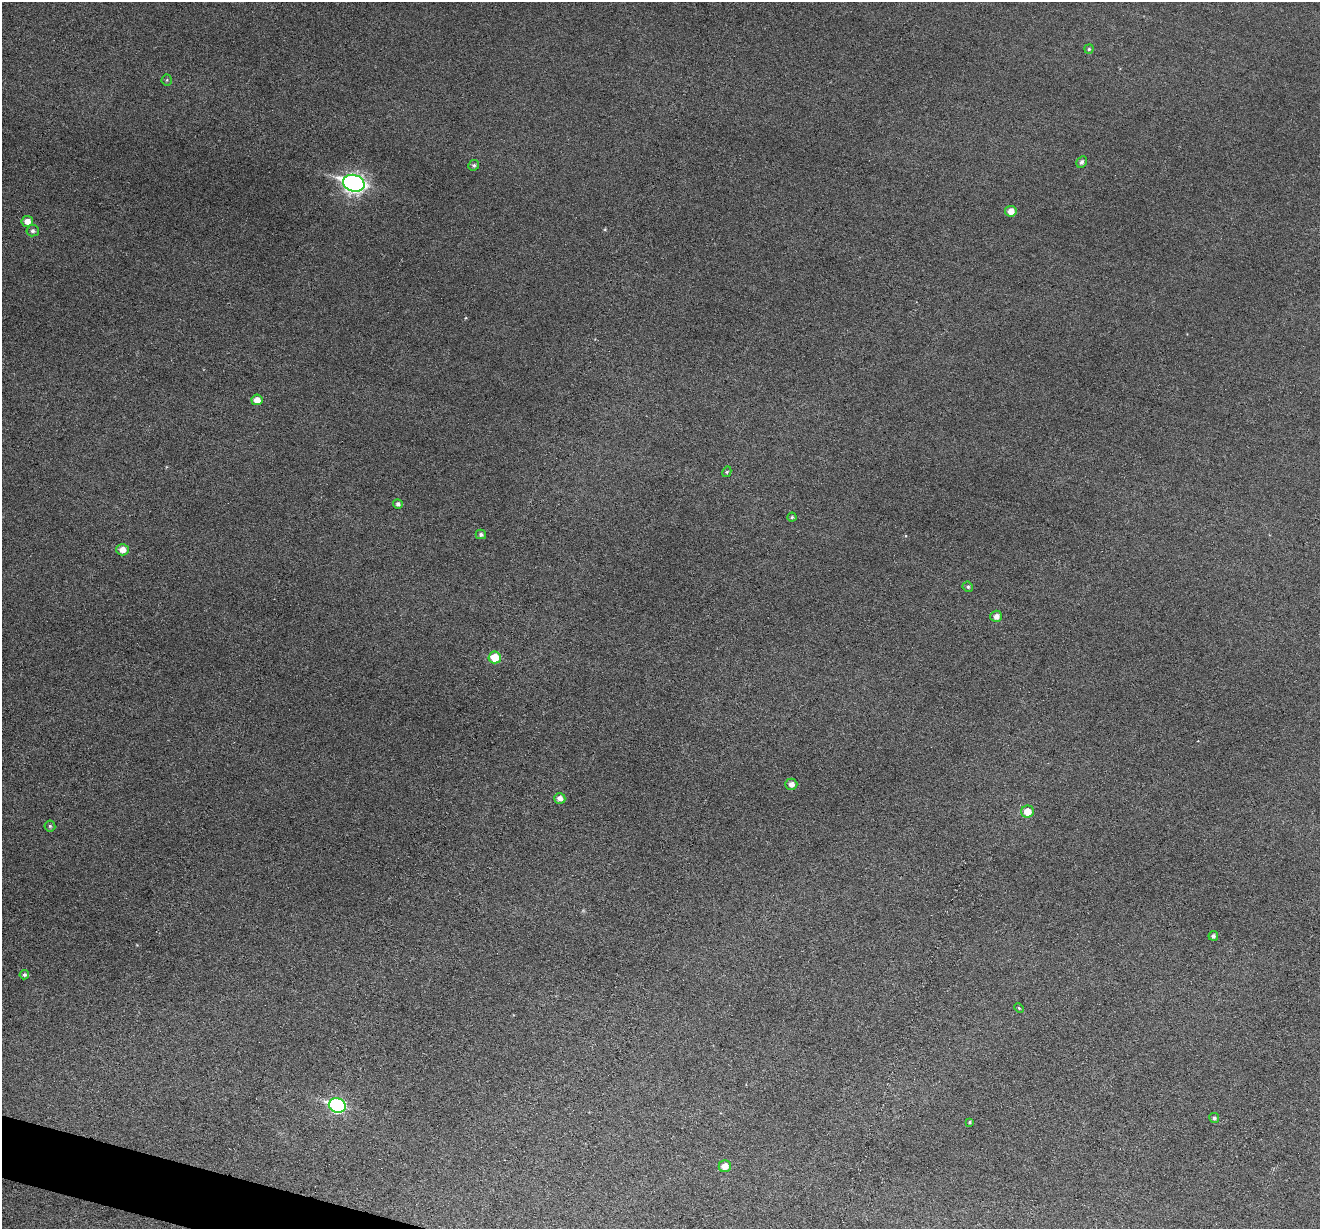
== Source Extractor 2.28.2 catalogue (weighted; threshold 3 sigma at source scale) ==
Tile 7 of 4 x 4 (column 3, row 2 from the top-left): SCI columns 2637-3954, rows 2584-3810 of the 5274 x 5294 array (HDU 1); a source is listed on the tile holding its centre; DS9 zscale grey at full resolution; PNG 1322 x 1231 px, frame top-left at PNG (2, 2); each listed source drawn as its Kron ellipse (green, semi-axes under 4 px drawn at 4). Shown black and unused: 1% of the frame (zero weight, under 3 of 6 exposures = <1% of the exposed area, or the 3 px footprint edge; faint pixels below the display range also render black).
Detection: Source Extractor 2.28.2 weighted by HDU 2 'WHT'; one run over the whole footprint, this tile lists its part. Background 0.0483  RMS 0.0059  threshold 0.0241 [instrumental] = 3 sigma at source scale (4.09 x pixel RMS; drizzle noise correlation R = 1.36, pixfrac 0.8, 0.05/0.05 arcsec/px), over >= 5 px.
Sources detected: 28; all 28 listed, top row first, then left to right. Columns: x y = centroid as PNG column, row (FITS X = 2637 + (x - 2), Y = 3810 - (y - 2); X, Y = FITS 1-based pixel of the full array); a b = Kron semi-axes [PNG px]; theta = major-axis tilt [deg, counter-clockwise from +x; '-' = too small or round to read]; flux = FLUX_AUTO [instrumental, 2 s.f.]
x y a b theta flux
1089 49 4 4 - 0.88
167 80 5 5 - 0.69
1082 162 6 5 - 1.5
474 165 5 5 - 1.2
354 183 11 8 -16 240
1011 211 5 5 - 5.1
27 221 6 5 - 4.3
33 231 6 5 - 1.5
257 400 5 5 - 4.9
727 472 5 4 - 0.73
398 504 5 5 - 1.7
792 517 4 4 - 0.72
481 534 5 5 - 1.4
122 550 6 5 - 4.6
968 587 5 5 - 1
996 616 6 6 - 3
495 657 6 6 - 12
791 784 6 5 - 3
560 798 5 5 - 3.2
1027 812 6 6 - 7.2
50 826 5 5 - 0.9
1213 936 5 4 - 1.4
24 975 5 4 - 1.3
1019 1008 5 3 - 0.58
337 1105 8 7 - 81
1214 1118 5 5 - 1.2
970 1122 3 3 - 0.65
725 1166 6 6 - 5.4